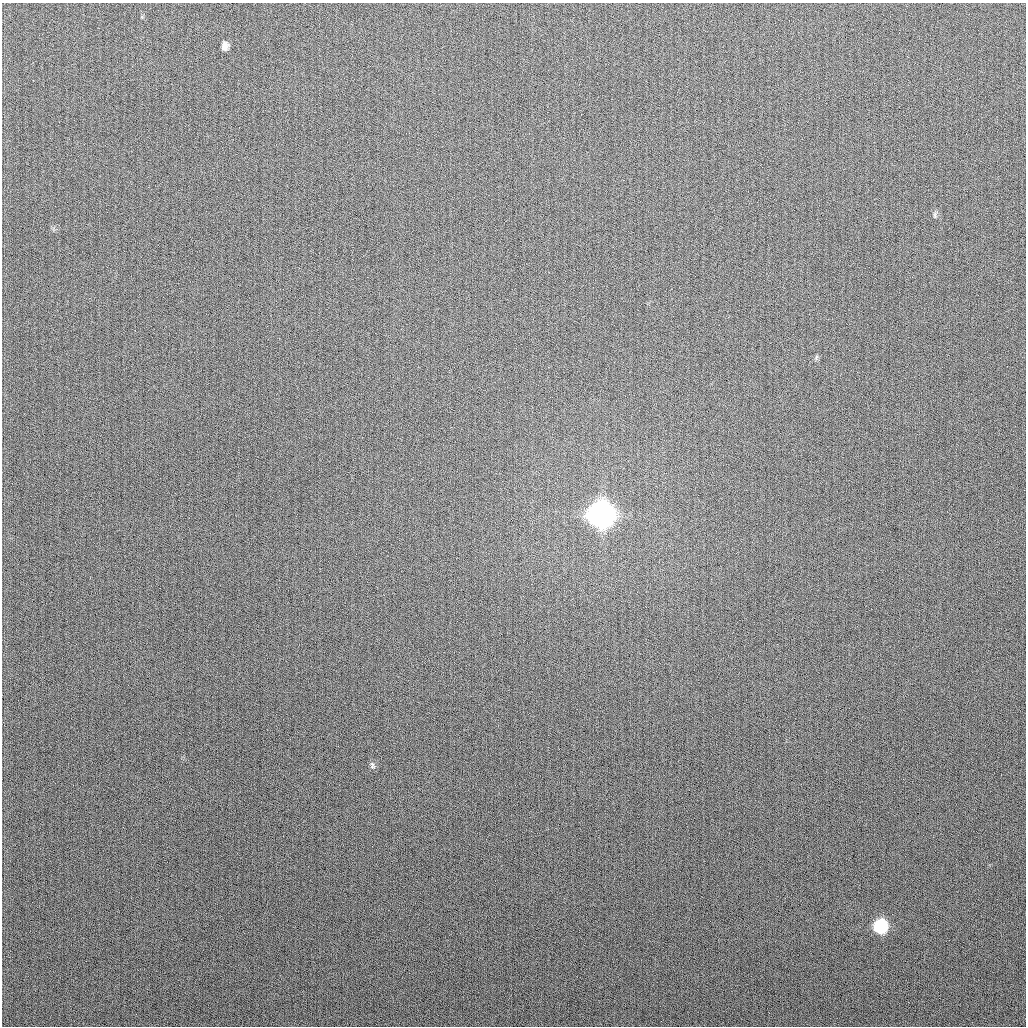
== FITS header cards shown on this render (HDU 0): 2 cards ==
NAXIS1  =                 1024
NAXIS2  =                 1024

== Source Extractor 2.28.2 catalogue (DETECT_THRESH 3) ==
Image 1024 x 1024 px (HDU 0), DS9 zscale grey, 1 PNG px = 1 image px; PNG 1028 x 1028 px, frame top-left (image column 1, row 1024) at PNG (2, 3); no overlay
Background 266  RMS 10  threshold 31.1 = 3 sigma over >= 5 px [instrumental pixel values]
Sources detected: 5; all 5 listed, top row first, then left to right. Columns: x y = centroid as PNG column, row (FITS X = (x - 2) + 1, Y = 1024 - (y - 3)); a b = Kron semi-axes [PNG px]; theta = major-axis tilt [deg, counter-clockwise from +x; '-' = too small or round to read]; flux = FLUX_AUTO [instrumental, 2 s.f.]
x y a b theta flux
225 46 8 6 81 4.1e+03
935 214 11 4 66 1.6e+03
601 514 11 10 - 1.2e+06
372 765 11 6 -69 1.9e+03
881 926 9 8 - 7.9e+04